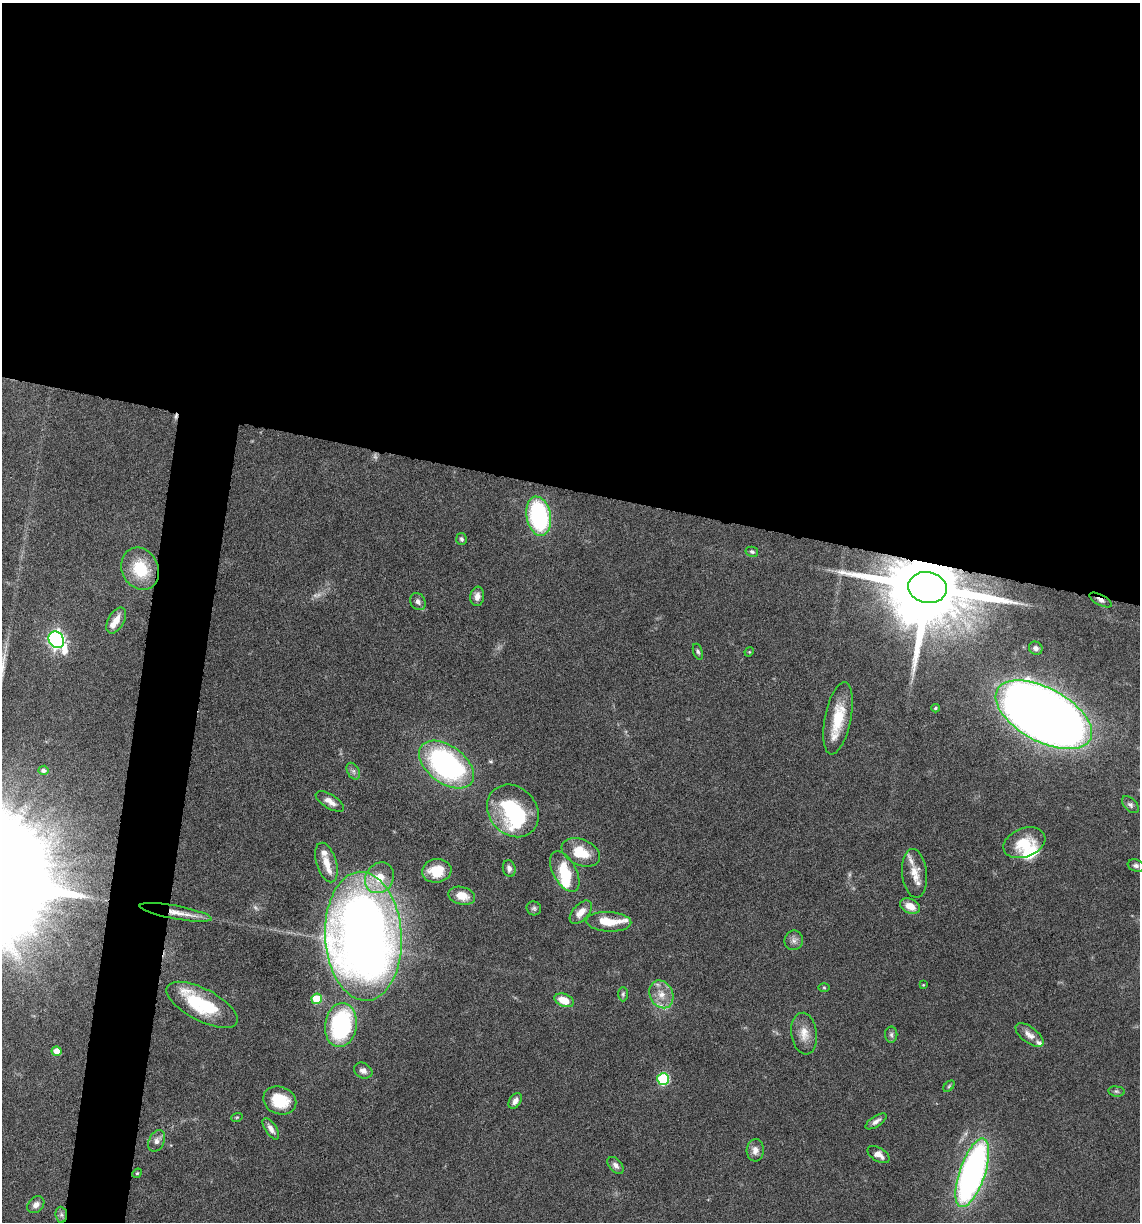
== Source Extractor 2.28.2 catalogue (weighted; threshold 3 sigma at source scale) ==
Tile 3 of 4 x 4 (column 3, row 1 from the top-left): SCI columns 2511-3648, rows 3659-4878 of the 4903 x 4881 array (HDU 1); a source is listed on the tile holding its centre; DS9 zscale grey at full resolution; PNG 1142 x 1224 px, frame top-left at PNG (2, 3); each listed source drawn as its Kron ellipse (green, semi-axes under 4 px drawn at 4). Shown black and unused: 44% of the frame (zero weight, under 10 of 20 exposures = <1% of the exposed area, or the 3 px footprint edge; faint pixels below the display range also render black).
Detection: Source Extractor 2.28.2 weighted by HDU 2 'WHT'; one run over the whole footprint, this tile lists its part. Background 0.0404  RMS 0.0025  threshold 0.0103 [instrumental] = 3 sigma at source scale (4.09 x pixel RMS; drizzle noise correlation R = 1.36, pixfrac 0.8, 0.05/0.05 arcsec/px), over >= 5 px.
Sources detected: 85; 2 too faint to see at this stretch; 3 inside a brighter object's white glare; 1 cosmic-ray / hot-pixel residue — neither listed nor drawn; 11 inside a brighter listed object's ellipse — not listed separately; the other 68 listed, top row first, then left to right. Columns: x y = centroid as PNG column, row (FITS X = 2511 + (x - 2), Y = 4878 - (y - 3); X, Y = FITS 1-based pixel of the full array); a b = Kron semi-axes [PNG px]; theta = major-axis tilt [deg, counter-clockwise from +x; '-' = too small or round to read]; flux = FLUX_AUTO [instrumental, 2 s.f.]
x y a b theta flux
539 516 20 12 -79 31
461 539 6 5 - 0.51
752 552 6 5 - 0.48
140 569 22 18 -62 9.5
928 588 19 15 -9 4200
477 596 10 7 83 1.3
1100 600 12 5 -27 1.1
418 602 9 7 -59 0.96
116 620 14 8 61 2.5
56 640 9 7 -56 89
1036 648 7 6 - 0.87
698 652 8 4 -70 0.51
749 652 5 4 - 0.21
935 708 4 4 - 0.28
1044 715 53 27 -28 390
838 718 37 13 78 8.2
446 765 31 18 -36 54
43 770 5 4 - 0.76
353 771 9 6 -61 0.72
330 801 16 7 -31 1.9
1130 805 10 6 -45 0.73
513 811 28 23 -48 17
1024 843 22 14 21 6.7
581 852 20 13 -23 6.4
326 862 20 10 -73 3.1
1136 866 8 6 -18 0.7
509 868 9 6 -76 0.94
437 871 15 11 8 6
565 871 22 11 -62 7.7
914 873 24 12 -84 3.2
379 878 16 13 57 5.2
462 896 13 8 -14 3.6
910 906 10 7 -26 2.8
534 908 7 7 - 0.57
176 912 36 6 -10 3.9
581 912 14 8 48 2.5
609 922 22 10 -3 4.8
363 936 64 38 -87 310
794 940 10 9 - 1
923 985 4 3 - 0.19
824 987 5 3 - 0.25
623 994 7 5 89 0.42
661 994 14 11 -64 3
317 999 5 5 - 9.2
564 1000 10 6 -21 4.4
202 1005 39 16 -28 13
341 1025 22 16 81 31
804 1034 21 13 -82 3.1
891 1035 8 6 -89 0.63
1029 1035 16 8 -36 1.8
57 1051 5 4 - 2.8
363 1071 10 7 -28 1.1
663 1079 6 6 - 19
949 1086 7 4 46 0.33
1116 1091 8 5 -7 0.47
280 1101 17 13 -23 7.1
515 1101 8 5 57 1.1
237 1117 6 3 18 0.27
876 1121 12 5 34 1
271 1129 12 5 -57 1.3
157 1141 11 7 64 1.2
755 1150 11 8 86 1.5
879 1155 12 7 -31 1.7
616 1165 10 6 -48 0.96
137 1173 5 4 - 0.28
972 1173 36 13 71 90
36 1205 9 7 43 1.3
61 1215 8 5 -83 0.68
Overlapping masked pixels (flux is a lower limit): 3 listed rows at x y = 928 588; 1100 600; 176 912